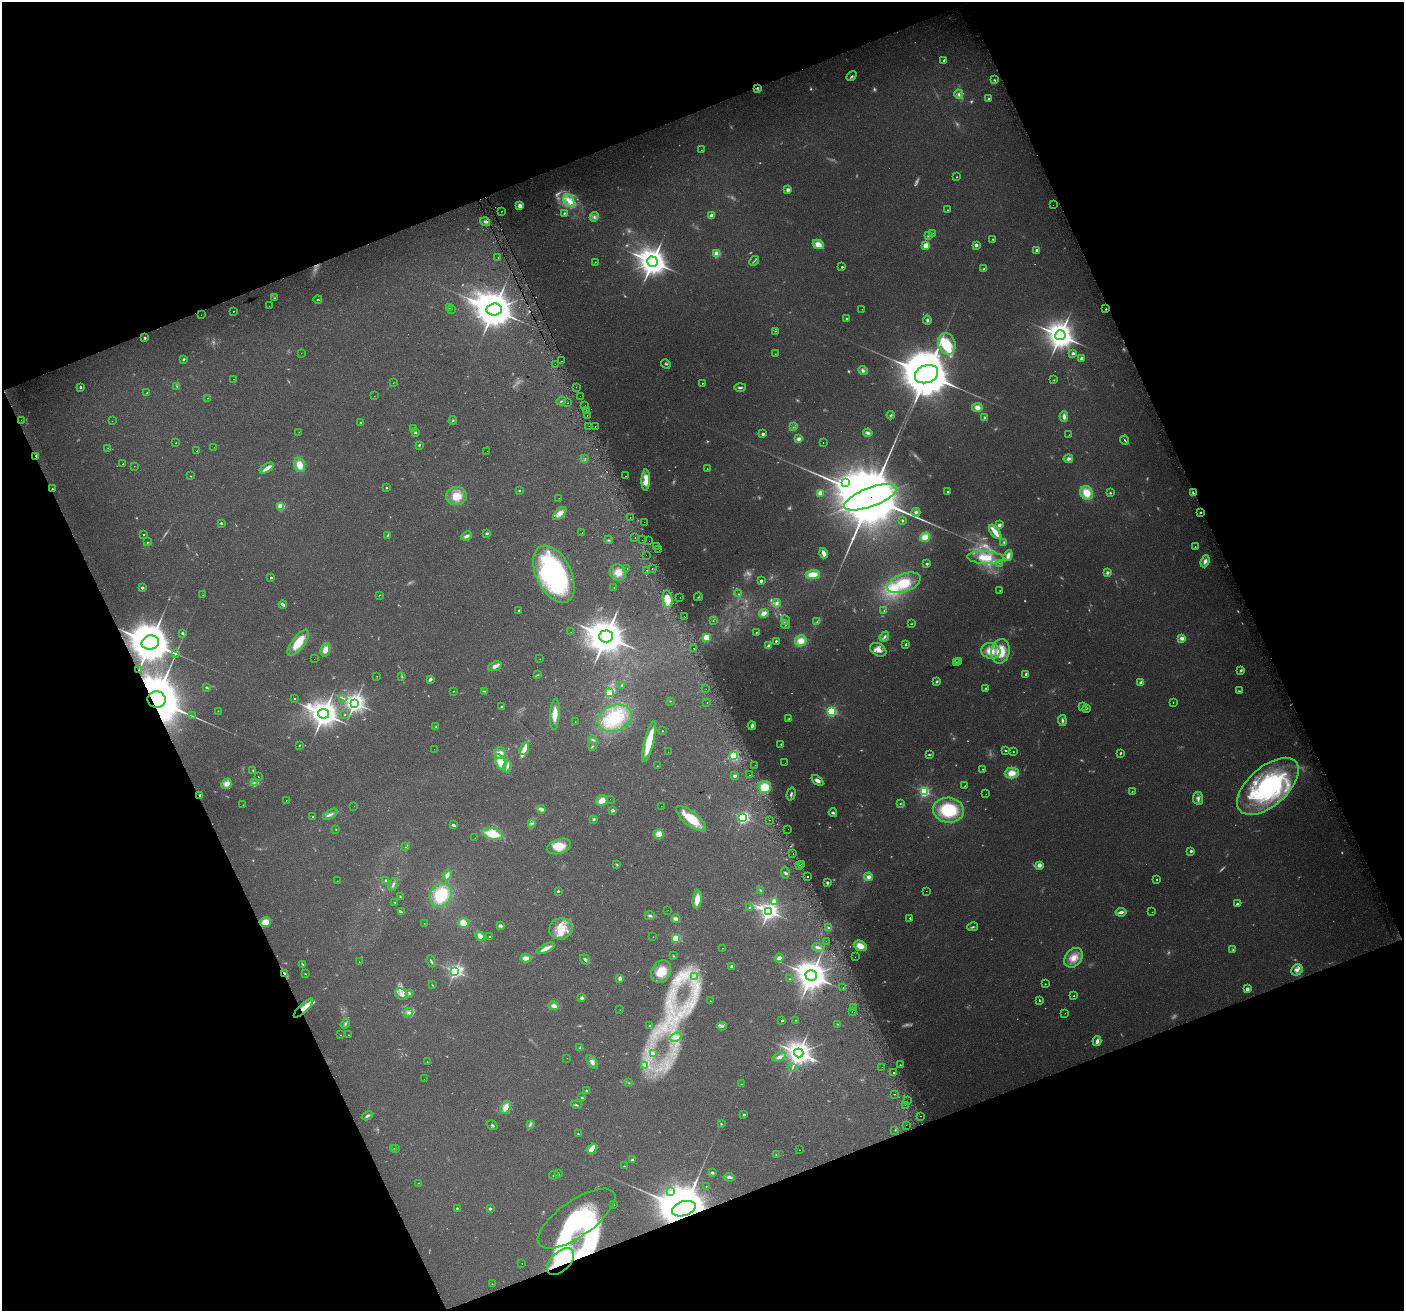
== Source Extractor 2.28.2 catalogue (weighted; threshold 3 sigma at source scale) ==
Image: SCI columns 33-5638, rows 155-5387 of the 5668 x 5486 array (HDU 1 of 3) = the unmasked area's bounding box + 8 px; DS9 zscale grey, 4 x 4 block average (1 PNG px = mean of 4 x 4 image px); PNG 1406 x 1313 px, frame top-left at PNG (2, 2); each listed source drawn as its Kron ellipse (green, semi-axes under 4 px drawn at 4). Shown black and unused: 42% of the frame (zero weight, under 2 of 3 exposures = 2% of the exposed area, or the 3 px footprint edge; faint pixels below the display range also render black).
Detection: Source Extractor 2.28.2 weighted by HDU 2 'WHT'. Background 0.0543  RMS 0.011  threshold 0.0493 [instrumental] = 3 sigma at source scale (4.5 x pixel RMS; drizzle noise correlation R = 1.50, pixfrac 1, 0.0396/0.0396 arcsec/px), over >= 5 px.
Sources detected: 665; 126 too faint to see at this stretch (4 x 4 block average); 4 inside a brighter object's white glare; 18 cosmic-ray / hot-pixel residue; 2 long thin detections or spike segments (spike, bleed or trail) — neither listed nor drawn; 5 coinciding with a brighter row at this scale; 48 inside a brighter listed object's ellipse — not listed separately; the other 462 listed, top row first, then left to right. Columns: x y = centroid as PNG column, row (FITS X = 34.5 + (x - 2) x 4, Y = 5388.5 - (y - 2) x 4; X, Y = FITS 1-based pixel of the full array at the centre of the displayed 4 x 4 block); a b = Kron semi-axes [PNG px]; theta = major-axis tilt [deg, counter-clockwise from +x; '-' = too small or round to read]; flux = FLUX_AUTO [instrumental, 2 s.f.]
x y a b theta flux
944 60 2 2 - 23
851 76 6 2 43 10
995 80 3 2 - 6.3
757 88 3 3 - 12
959 94 5 3 - 19
988 98 2 2 - 16
701 150 2 2 - 2.7
957 177 2 2 - 7.5
788 190 2 2 - 94
569 201 7 5 -60 60
1053 205 2 2 - 1.5
520 206 2 2 - 190
947 210 2 2 - 2.8
502 211 2 2 - 5
564 213 3 2 - 7.9
711 216 3 3 - 39
594 217 5 3 - 17
485 222 5 3 - 16
932 233 2 2 - 4.7
928 236 2 2 - 43
993 239 2 2 - 5.9
818 244 6 4 -27 65
976 245 2 2 - 89
926 246 2 2 - 250
1036 250 2 2 - 37
717 254 2 2 - 290
498 258 2 2 - 4
754 261 5 2 - 11
595 262 2 2 - 3.3
652 262 5 5 - 9300
842 267 2 2 - 21
984 269 2 2 - 12
275 298 3 2 - 7.5
318 299 4 2 - 8
269 306 2 2 - 2.2
449 308 2 2 - 1.5
451 309 2 2 - 10
494 309 7 6 - 29000
862 309 2 2 - 2.5
1106 309 2 2 - 13
233 311 2 2 - 4.5
201 315 2 2 - 2.1
846 319 2 2 - 9.2
927 320 4 3 - 15
775 331 2 2 - 4.4
1060 335 5 5 - 8800
145 338 2 2 - 26
947 344 11 8 -73 240
301 353 2 2 - 2.4
1073 353 2 2 - 49
775 354 2 2 - 3.1
1081 358 2 2 - 63
183 359 3 2 - 9.4
562 361 2 2 - 11
555 364 2 2 - 12
666 364 5 2 - 9.5
863 370 5 3 - 19
927 374 12 8 20 51000
233 379 2 2 - 2.7
1054 380 2 2 - 4.1
393 383 2 2 - 2.1
702 383 2 2 - 6.8
80 387 2 2 - 39
177 387 3 3 - 8.9
576 387 2 2 - 8.5
740 387 6 2 1 14
147 393 2 2 - 5.4
374 396 2 2 - 2
580 396 2 2 - 2.6
207 398 2 2 - 4.8
561 401 5 2 - 8.5
568 403 2 2 - 1.8
585 405 2 2 - 4.2
977 408 5 4 - 45
586 411 2 2 - 10
587 415 2 2 - 2.2
891 415 4 2 - 10
1064 417 5 3 - 32
985 418 3 3 - 18
21 420 2 2 - 4
453 420 4 3 - 8.7
112 421 2 2 - 1.3
361 423 2 2 - 19
589 426 2 2 - 2.3
595 427 2 2 - 9.4
793 427 2 2 - 4.5
414 428 2 2 - 6.9
299 432 2 2 - 2.5
415 432 2 2 - 42
868 433 4 4 - 20
763 434 2 2 - 61
1069 435 2 2 - 2.4
799 439 4 3 - 28
1125 440 4 2 - 7.4
823 442 2 2 - 3.5
176 443 2 2 - 5.6
419 445 2 2 - 8.7
214 447 2 2 - 1.6
108 448 2 2 - 2.9
196 451 2 2 - 2.7
487 451 2 2 - 2.2
36 456 4 2 - 10
585 458 2 2 - 4.6
1068 459 5 3 - 23
123 464 2 2 - 13
299 465 7 5 -71 82
134 466 2 2 - 2
267 468 8 3 31 57
707 469 2 2 - 3.4
191 476 2 2 - 3.3
625 476 2 2 - 4.2
646 480 11 4 88 93
845 483 3 3 - 2100
386 488 2 2 - 15
52 489 2 2 - 10
519 491 2 2 - 21
948 492 2 2 - 12
820 493 2 2 - 200
1086 493 7 6 - 110
1110 493 3 2 - 7.3
1193 493 3 2 - 12
456 496 10 9 - 130
871 497 28 9 21 150000
559 498 2 2 - 3.2
281 506 2 2 - 390
916 512 4 4 - 16
1200 512 2 2 - 22
560 513 8 4 44 51
630 517 2 2 - 9.5
902 520 2 2 - 17
644 522 2 2 - 4.8
221 523 2 2 - 26
999 525 2 2 - 76
995 532 8 3 -52 99
487 533 3 2 - 13
582 533 2 2 - 1.9
144 534 2 2 - 12
388 535 4 2 - 7.7
466 536 6 3 24 24
635 537 2 2 - 6
925 537 5 4 - 89
608 540 4 2 - 6.8
642 540 2 2 - 1.3
649 541 2 2 - 2.5
147 542 3 2 - 6.3
1004 542 3 2 - 8.3
656 546 2 2 - 1.9
1195 547 2 2 - 7.1
658 549 2 2 - 7.2
824 553 5 3 - 44
646 555 2 2 - 2
1008 555 6 3 71 36
985 558 18 6 -3 120
1205 561 6 3 70 31
999 563 2 2 - 2.8
927 564 3 2 - 10
627 569 2 2 - 5.4
652 569 2 2 - 20
647 570 2 2 - 4.8
618 573 8 8 - 76
1107 573 4 3 - 15
554 574 31 17 -64 1300
813 575 7 4 3 100
271 577 2 2 - 32
761 581 2 2 - 63
904 583 18 9 20 210
614 587 2 2 - 2.4
142 588 2 2 - 53
1000 590 2 2 - 3.1
739 594 2 2 - 4
203 595 2 2 - 2.8
380 595 3 2 - 4.2
680 597 2 2 - 5.5
698 597 4 2 - 7.6
668 599 9 5 -82 100
777 603 4 4 - 22
283 604 4 2 - 25
519 610 2 2 - 11
884 611 2 2 - 4.1
764 613 5 3 - 44
685 617 2 2 - 3.4
785 620 4 2 - 8.6
713 621 2 2 - 2.8
817 622 3 2 - 7.5
911 624 2 2 - 5
786 625 4 2 - 4.2
571 632 2 2 - 1.2
756 632 2 2 - 6.2
182 633 2 2 - 32
606 636 7 6 - 15000
884 637 5 3 - 17
707 638 2 2 - 490
1182 638 4 3 - 40
776 641 2 2 - 23
801 641 6 5 - 78
150 643 9 7 12 34000
298 643 16 6 53 170
906 644 4 2 - 8.9
768 646 4 3 - 20
694 648 2 2 - 18
325 650 7 4 72 75
878 650 9 6 -30 52
991 651 9 7 -15 100
1000 651 12 9 79 170
176 653 3 2 - 6.6
314 659 2 2 - 1.6
540 659 2 2 - 2
956 662 3 2 - 3.2
959 662 2 2 - 6.2
495 666 7 4 22 29
139 670 3 2 - 14
1241 670 3 3 - 12
1026 674 2 2 - 42
537 675 2 2 - 4.7
377 676 2 2 - 2
402 677 3 2 - 7.5
430 679 3 2 - 22
937 681 3 3 - 10
1141 682 3 2 - 23
622 685 2 2 - 11
207 687 3 2 - 8.2
986 688 3 2 - 6.3
706 689 2 2 - 2.4
453 691 2 2 - 3.4
484 691 4 2 - 7.5
1239 691 3 2 - 6.7
609 693 4 2 - 14
343 698 2 2 - 2.9
294 699 2 2 - 6.3
157 700 9 8 - 61000
670 701 3 2 - 4.3
707 702 2 2 - 2.4
1173 702 2 2 - 5.2
354 703 3 3 - 3900
1083 706 2 2 - 4.7
501 707 3 2 - 12
1086 708 4 2 - 8.9
218 711 2 2 - 1.9
831 711 2 2 - 1100
324 714 5 4 - 8200
555 714 16 4 85 80
345 715 2 2 - 3.6
192 716 3 2 - 5.4
615 718 17 13 21 250
789 719 3 3 - 8
1062 720 5 3 - 17
575 722 2 2 - 1.8
752 726 4 3 - 26
436 727 3 2 - 7.5
662 731 2 2 - 5.7
593 740 4 2 - 11
649 742 21 4 77 220
781 744 2 2 - 10
299 745 2 2 - 6.4
592 746 2 2 - 7
434 749 2 2 - 2
524 749 7 3 66 54
1006 750 3 2 - 7.2
668 752 2 2 - 1.8
1013 752 2 2 - 6.5
500 753 6 5 - 53
1120 753 3 2 - 9.1
929 754 3 2 - 7.5
734 755 2 2 - 590
500 762 8 5 -70 110
785 763 2 2 - 1.4
755 765 2 2 - 1.5
657 766 2 2 - 3.1
507 767 5 3 - 16
983 769 2 2 - 7.8
253 771 3 2 - 8.7
1012 773 7 5 1 85
750 775 2 2 - 12
258 776 2 2 - 4.8
735 776 3 3 - 18
817 780 7 4 -37 31
254 782 3 2 - 6
226 784 5 4 - 50
965 786 2 2 - 9.3
1268 786 37 19 41 980
765 787 6 6 - 130
924 791 2 2 - 1100
1132 791 2 2 - 3.1
791 794 6 2 74 15
986 794 2 2 - 1.8
200 795 2 2 - 39
1198 798 6 5 - 25
610 799 2 2 - 1.5
286 801 2 2 - 7.7
602 801 6 5 - 60
900 804 2 2 - 5.4
243 805 2 2 - 2.4
354 806 2 2 - 1.2
661 806 2 2 - 1.5
542 809 3 3 - 24
613 810 2 2 - 55
949 810 15 12 -7 340
833 813 4 3 - 14
330 814 8 3 30 21
313 816 2 2 - 13
743 817 2 2 - 1500
594 819 3 2 - 9.9
691 819 18 7 -38 220
769 820 2 2 - 1.9
531 823 4 2 - 7.8
453 825 4 2 - 12
336 829 2 2 - 6.4
788 829 2 2 - 1.5
492 834 10 5 -14 180
659 834 5 4 - 60
475 838 2 2 - 2.2
559 846 12 7 18 110
405 847 2 2 - 2.6
1191 851 2 2 - 45
793 854 2 2 - 1.9
617 864 4 2 - 7.3
802 864 2 2 - 8.4
1039 865 2 2 - 160
800 866 2 2 - 9.9
785 873 6 3 -80 9.6
447 875 5 3 - 34
808 876 2 2 - 12
869 877 4 3 - 29
1157 879 2 2 - 4.7
337 881 2 2 - 2.1
386 881 2 2 - 16
827 883 3 3 - 12
393 885 7 2 67 17
760 890 4 2 - 5.9
558 891 2 2 - 29
926 891 2 2 - 1.8
441 895 13 10 50 300
400 896 2 2 - 5.6
697 900 9 4 84 88
774 901 2 2 - 68
395 902 3 2 - 4.8
1237 904 2 2 - 27
749 907 3 2 - 4.2
668 910 2 2 - 1.4
768 911 3 3 - 3400
401 912 3 3 - 12
1121 912 5 3 - 29
1152 912 2 2 - 2.5
650 916 5 3 - 14
910 918 2 2 - 19
676 919 4 3 - 28
265 922 6 4 15 76
424 923 2 2 - 1.9
463 923 5 5 - 77
500 926 3 3 - 21
829 927 4 2 - 10
973 927 5 2 - 8.7
561 929 12 10 18 120
480 936 5 4 - 38
490 937 2 2 - 14
653 937 2 2 - 1.3
676 938 2 2 - 510
826 941 2 2 - 1
860 946 7 5 -25 91
818 947 6 3 -17 19
546 948 10 3 25 62
722 948 2 2 - 3.4
1233 950 3 3 - 9.2
673 956 2 2 - 4.8
855 957 2 2 - 1.3
525 958 5 3 - 49
779 958 4 3 - 32
1074 958 11 8 52 84
585 960 5 3 - 14
431 961 6 2 -66 11
359 962 2 2 - 2.2
303 964 4 2 - 8
732 966 3 2 - 17
1297 970 6 5 - 27
455 971 3 2 - 2200
661 972 12 9 59 120
285 974 3 3 - 11
305 974 2 2 - 4.9
694 976 3 2 - 5.1
811 976 5 5 - 9900
620 978 2 2 - 110
790 979 2 2 - 3
1045 984 2 2 - 5.7
432 985 2 2 - 3.7
843 988 2 2 - 3.4
1247 989 2 2 - 94
409 993 3 2 - 11
401 994 7 5 -33 37
1074 996 2 2 - 7.3
582 998 2 2 - 86
710 1001 2 2 - 3.3
1040 1001 3 2 - 7.8
554 1006 5 3 - 31
304 1008 13 4 44 66
853 1008 2 2 - 8.8
620 1010 2 2 - 2.2
408 1012 5 3 - 21
852 1012 2 2 - 17
1065 1013 2 2 - 2
782 1020 2 2 - 21
796 1020 2 2 - 6.7
345 1023 5 2 - 12
838 1024 3 2 - 4.8
649 1025 2 2 - 17
722 1026 4 3 - 13
340 1035 2 2 - 3.6
348 1035 2 2 - 2.8
676 1037 5 4 - 28
1097 1041 5 2 - 33
580 1048 3 2 - 6
799 1053 4 4 - 6100
653 1054 4 3 - 10
779 1057 7 3 23 27
567 1058 2 2 - 1.4
427 1062 3 2 - 2.2
592 1062 8 4 -55 35
900 1065 3 2 - 5.1
645 1066 2 2 - 3.6
882 1067 2 2 - 1.2
792 1068 2 2 - 2
894 1073 2 2 - 12
424 1079 2 2 - 1
629 1083 2 2 - 3.5
741 1084 2 2 - 2.5
586 1091 3 2 - 15
894 1094 2 2 - 6.5
582 1098 2 2 - 32
907 1101 2 2 - 1.8
577 1105 5 2 - 8.2
905 1105 2 2 - 1.8
506 1107 7 4 60 64
744 1115 2 2 - 26
367 1116 6 2 27 17
920 1116 2 2 - 3.1
530 1124 3 2 - 8.9
721 1124 3 2 - 5.6
492 1125 6 2 -34 10
906 1125 2 2 - 2.8
895 1130 2 2 - 2.9
578 1134 2 2 - 5.4
394 1148 2 2 - 3.4
396 1148 2 2 - 1.8
592 1149 5 3 - 110
799 1150 2 2 - 4
776 1155 2 2 - 3.7
632 1160 2 2 - 49
624 1166 2 2 - 7.1
712 1173 3 3 - 13
558 1174 2 2 - 27
554 1175 5 2 - 8.6
729 1177 5 3 - 20
418 1183 2 2 - 4.2
706 1186 2 2 - 4.7
671 1191 3 2 - 9.5
613 1205 2 2 - 10
457 1208 2 2 - 14
490 1209 2 2 - 39
684 1209 12 7 18 59000
576 1219 46 18 35 460
560 1261 16 9 44 200
522 1264 2 2 - 2.4
492 1284 2 2 - 4.1
Overlapping masked pixels (flux is a lower limit): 15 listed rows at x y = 757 88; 485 222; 562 361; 36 456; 52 489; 1193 493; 871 497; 150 643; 139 670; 157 700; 200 795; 285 974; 304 1008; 684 1209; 560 1261
Diffuse or blended objects may show on this block-average render without a row.